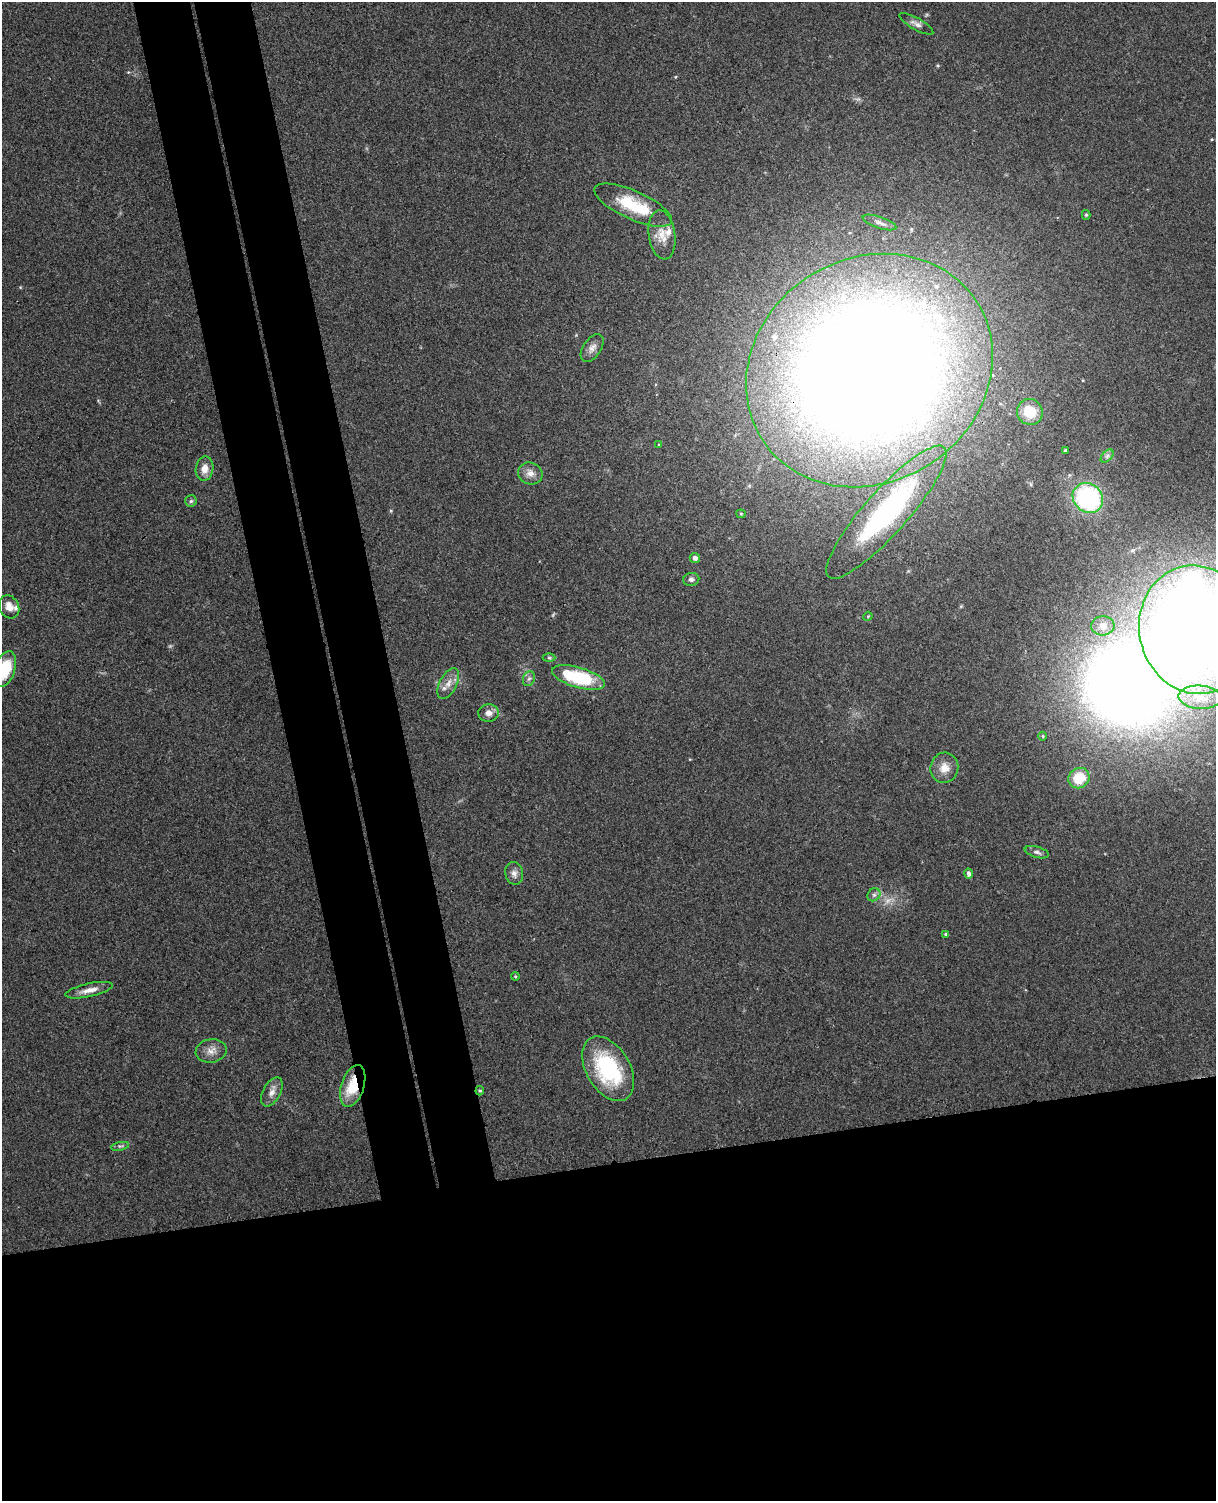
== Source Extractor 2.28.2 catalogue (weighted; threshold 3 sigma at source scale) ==
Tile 11 of 4 x 3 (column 3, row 3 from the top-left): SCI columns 2485-3698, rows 150-1648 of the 4968 x 4909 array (HDU 1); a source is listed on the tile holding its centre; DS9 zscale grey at full resolution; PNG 1218 x 1503 px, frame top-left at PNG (2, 2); each listed source drawn as its Kron ellipse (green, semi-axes under 4 px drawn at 4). Shown black and unused: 30% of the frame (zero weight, under 3 of 4 exposures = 5% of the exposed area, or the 3 px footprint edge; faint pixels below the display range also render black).
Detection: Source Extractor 2.28.2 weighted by HDU 2 'WHT'; one run over the whole footprint, this tile lists its part. Background 0.0696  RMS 0.0075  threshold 0.0337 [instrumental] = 3 sigma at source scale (4.5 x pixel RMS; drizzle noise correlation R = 1.50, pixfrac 1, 0.05/0.05 arcsec/px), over >= 5 px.
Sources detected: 57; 2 too faint to see at this stretch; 2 inside a brighter object's white glare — neither listed nor drawn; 7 inside a brighter listed object's ellipse — not listed separately; the other 46 listed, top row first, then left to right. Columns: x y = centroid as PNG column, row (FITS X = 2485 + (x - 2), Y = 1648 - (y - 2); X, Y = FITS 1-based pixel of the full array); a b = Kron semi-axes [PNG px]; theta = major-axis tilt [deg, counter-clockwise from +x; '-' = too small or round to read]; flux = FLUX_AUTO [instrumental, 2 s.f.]
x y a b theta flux
916 24 19 6 -30 3.7
633 205 42 14 -24 36
1086 215 5 4 - 1
880 222 17 5 -18 4
662 235 25 13 -82 11
592 348 15 9 56 5
869 370 128 112 33 2000
1030 412 13 12 - 21
659 445 3 3 - 0.64
1065 451 4 3 - 1.3
1107 456 8 4 46 1.9
205 469 12 9 81 6.8
530 473 12 10 -20 5.7
1088 498 16 14 -43 100
191 501 6 5 - 1.4
886 512 87 21 48 150
741 514 4 4 - 0.87
695 558 5 5 - 2.9
691 579 8 6 11 2.1
9 607 12 9 -63 6.8
868 616 4 3 - 0.68
1103 626 11 9 4 4.7
1196 630 64 56 -78 1100
549 658 6 4 -1 1.2
5 669 18 10 72 29
579 678 27 10 -16 52
529 679 7 6 - 2.2
448 683 17 8 63 6.7
1200 697 21 11 -4 16
488 713 10 9 - 4.9
1043 736 4 4 - 0.82
944 768 15 14 - 8.8
1079 778 11 10 - 20
1037 852 12 5 -16 2.5
514 873 11 9 -79 4.1
969 874 5 4 - 2.9
874 895 7 6 - 2.2
946 934 4 4 - 1.2
515 976 4 3 - 0.77
89 990 24 6 12 7.1
211 1051 15 11 9 6.7
608 1069 35 21 -60 71
353 1086 22 11 72 25
480 1091 5 4 - 0.96
272 1092 16 8 61 5.8
120 1146 9 3 12 1.5
Overlapping masked pixels (flux is a lower limit): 3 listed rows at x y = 869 370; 353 1086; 480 1091
Isophote crosses this tile's border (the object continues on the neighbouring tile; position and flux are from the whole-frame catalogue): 2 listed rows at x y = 1196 630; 5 669